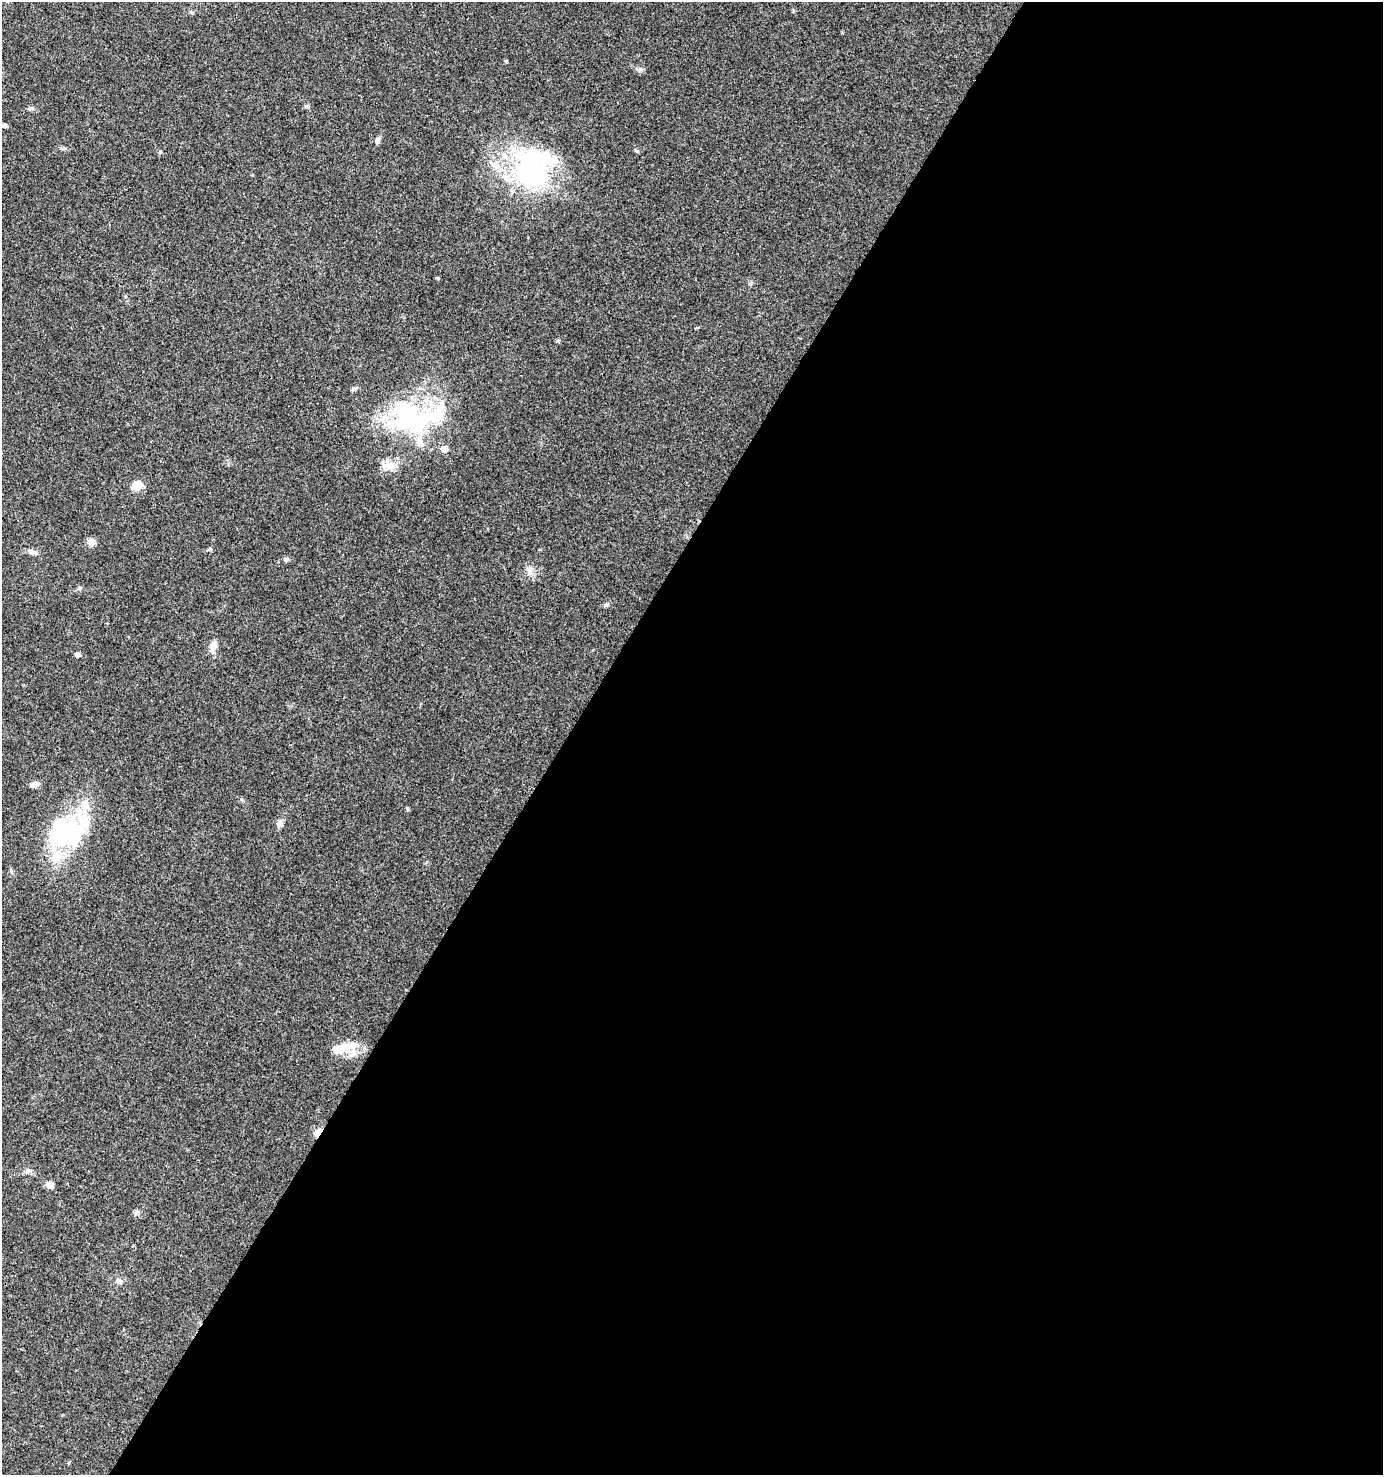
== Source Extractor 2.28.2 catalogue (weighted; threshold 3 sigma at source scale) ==
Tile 12 of 4 x 4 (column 4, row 3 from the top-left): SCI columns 4398-5778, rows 1475-2947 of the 5966 x 5903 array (HDU 1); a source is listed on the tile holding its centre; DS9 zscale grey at full resolution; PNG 1385 x 1477 px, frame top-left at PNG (2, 2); no overlay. Shown black and unused: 59% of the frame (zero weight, under 3 of 4 exposures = <1% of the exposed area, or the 3 px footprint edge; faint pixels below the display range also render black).
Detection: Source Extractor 2.28.2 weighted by HDU 2 'WHT'; one run over the whole footprint, this tile lists its part. Background 0.0416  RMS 0.0036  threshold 0.0164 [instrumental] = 3 sigma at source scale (4.5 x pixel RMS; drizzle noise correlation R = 1.50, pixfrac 1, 0.0396/0.0396 arcsec/px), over >= 5 px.
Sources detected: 43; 4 inside a brighter object's white glare — not listed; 6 inside a brighter listed object's ellipse — not listed separately; the other 33 listed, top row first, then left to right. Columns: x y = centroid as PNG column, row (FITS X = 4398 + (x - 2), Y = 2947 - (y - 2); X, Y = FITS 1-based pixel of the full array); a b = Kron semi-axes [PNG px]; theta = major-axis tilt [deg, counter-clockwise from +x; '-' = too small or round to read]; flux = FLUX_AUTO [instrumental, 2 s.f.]
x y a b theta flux
506 61 6 4 -89 0.38
307 106 6 5 - 0.61
31 108 10 4 5 0.75
4 125 6 5 - 0.79
378 140 9 6 69 1.1
62 148 7 4 -1 0.62
637 151 7 4 -31 0.51
160 152 6 3 44 0.38
530 171 57 43 -70 57
558 341 5 4 - 0.56
354 389 9 4 24 0.73
409 418 48 35 -24 53
444 449 6 5 - 3.6
390 466 15 13 -2 4.2
136 485 11 9 36 5.2
91 542 10 9 - 1.9
210 549 5 5 - 0.51
32 552 14 6 -13 1.7
286 559 7 5 41 0.72
530 570 10 7 -85 2
80 588 7 5 28 0.69
605 605 6 5 - 0.62
213 646 13 7 76 3.1
77 654 5 5 - 1.3
35 784 11 7 9 1.7
279 823 10 7 64 1.5
66 833 49 33 43 46
349 1046 33 10 7 6.3
318 1132 7 4 53 16
28 1170 8 7 - 1.2
50 1185 7 7 - 2.6
136 1213 8 7 - 0.99
118 1281 9 7 -5 1.3
Overlapping masked pixels (flux is a lower limit): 1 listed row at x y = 318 1132
Unlisted compact peaks at least as high as the median listed source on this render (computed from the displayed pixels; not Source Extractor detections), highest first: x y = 407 808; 640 69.